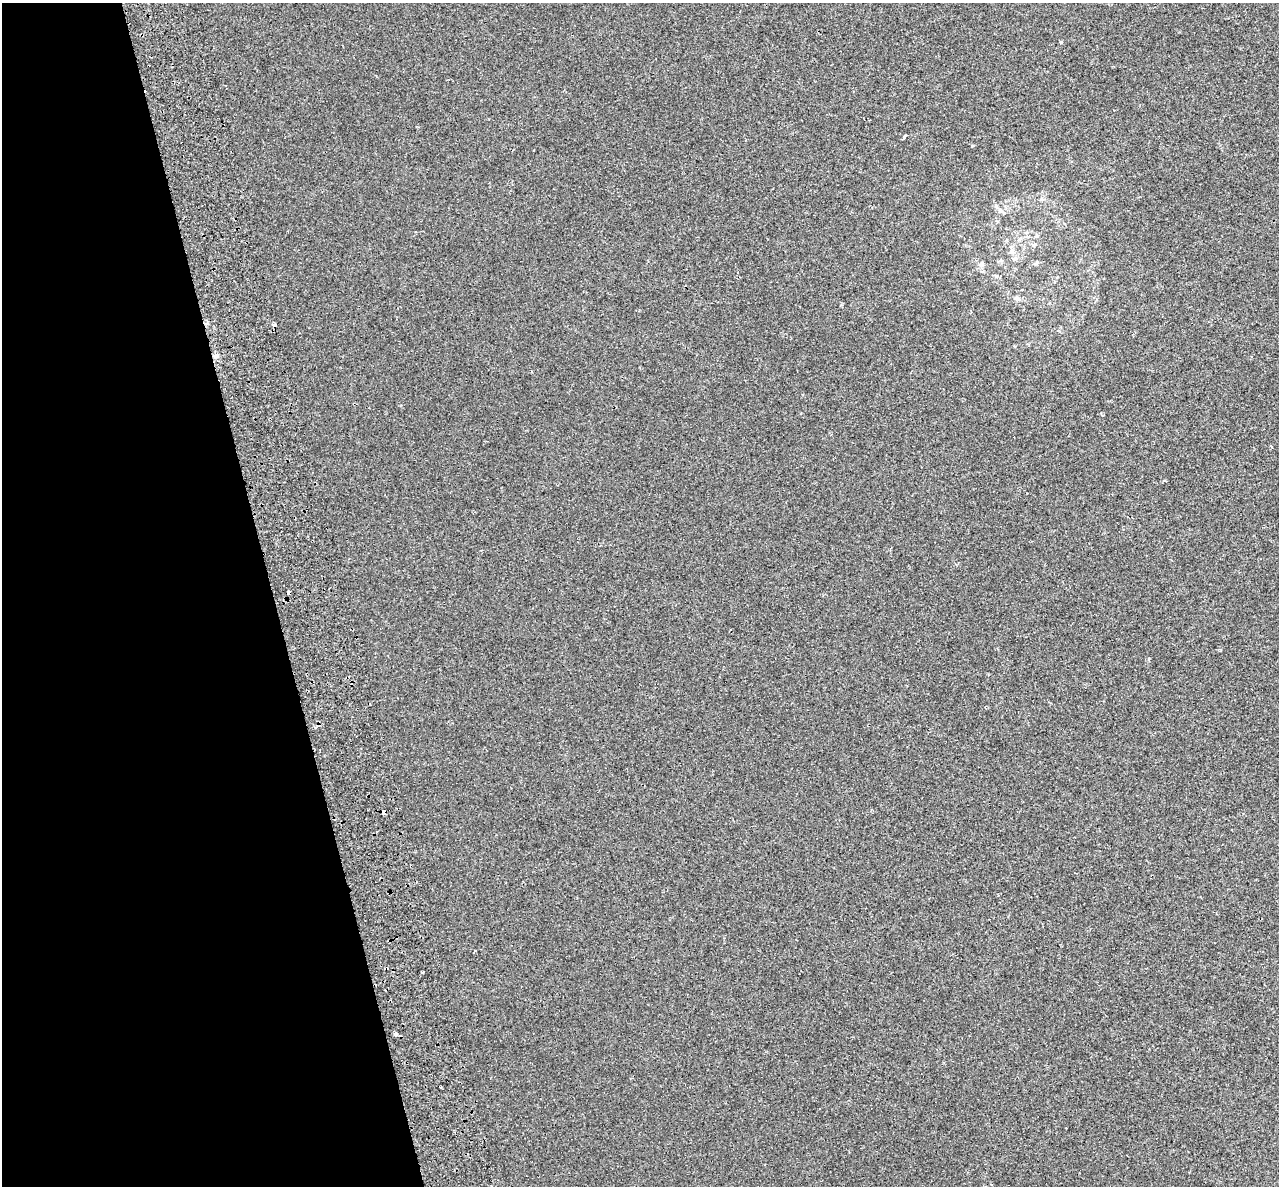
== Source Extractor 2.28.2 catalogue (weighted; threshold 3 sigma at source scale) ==
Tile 5 of 4 x 4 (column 1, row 2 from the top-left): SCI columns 88-1364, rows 2514-3697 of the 5284 x 5072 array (HDU 1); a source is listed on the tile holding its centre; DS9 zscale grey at full resolution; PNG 1281 x 1188 px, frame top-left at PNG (2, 3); no overlay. Shown black and unused: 21% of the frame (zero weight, under 2 of 3 exposures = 7% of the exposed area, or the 3 px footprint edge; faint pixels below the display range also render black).
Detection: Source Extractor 2.28.2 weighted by HDU 2 'WHT'; one run over the whole footprint, this tile lists its part. Background -6.78e-05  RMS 0.0045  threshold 0.0202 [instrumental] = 3 sigma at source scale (4.5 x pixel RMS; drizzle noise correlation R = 1.50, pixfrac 1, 0.0396/0.0396 arcsec/px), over >= 5 px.
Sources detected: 13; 2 cosmic-ray / hot-pixel residue — not listed; the other 11 listed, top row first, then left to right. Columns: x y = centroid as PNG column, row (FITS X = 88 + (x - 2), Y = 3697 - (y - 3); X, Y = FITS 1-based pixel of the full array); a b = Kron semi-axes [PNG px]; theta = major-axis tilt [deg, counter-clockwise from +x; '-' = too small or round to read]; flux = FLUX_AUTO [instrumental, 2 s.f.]
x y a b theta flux
141 35 4 3 - 0.53
1061 42 4 3 - 0.42
905 136 4 3 - 1.5
1034 245 6 4 70 0.52
1012 251 6 5 - 0.92
274 325 4 3 - 4.3
215 356 7 5 2 1.2
1271 446 3 3 - 0.38
384 812 4 4 - 6.2
422 972 3 3 - 0.9
395 1034 4 3 - 5.2
Overlapping masked pixels (flux is a lower limit): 4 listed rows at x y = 141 35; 274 325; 215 356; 384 812
Unlisted compact peaks at least as high as the median listed source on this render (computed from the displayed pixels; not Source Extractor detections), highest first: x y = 972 146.